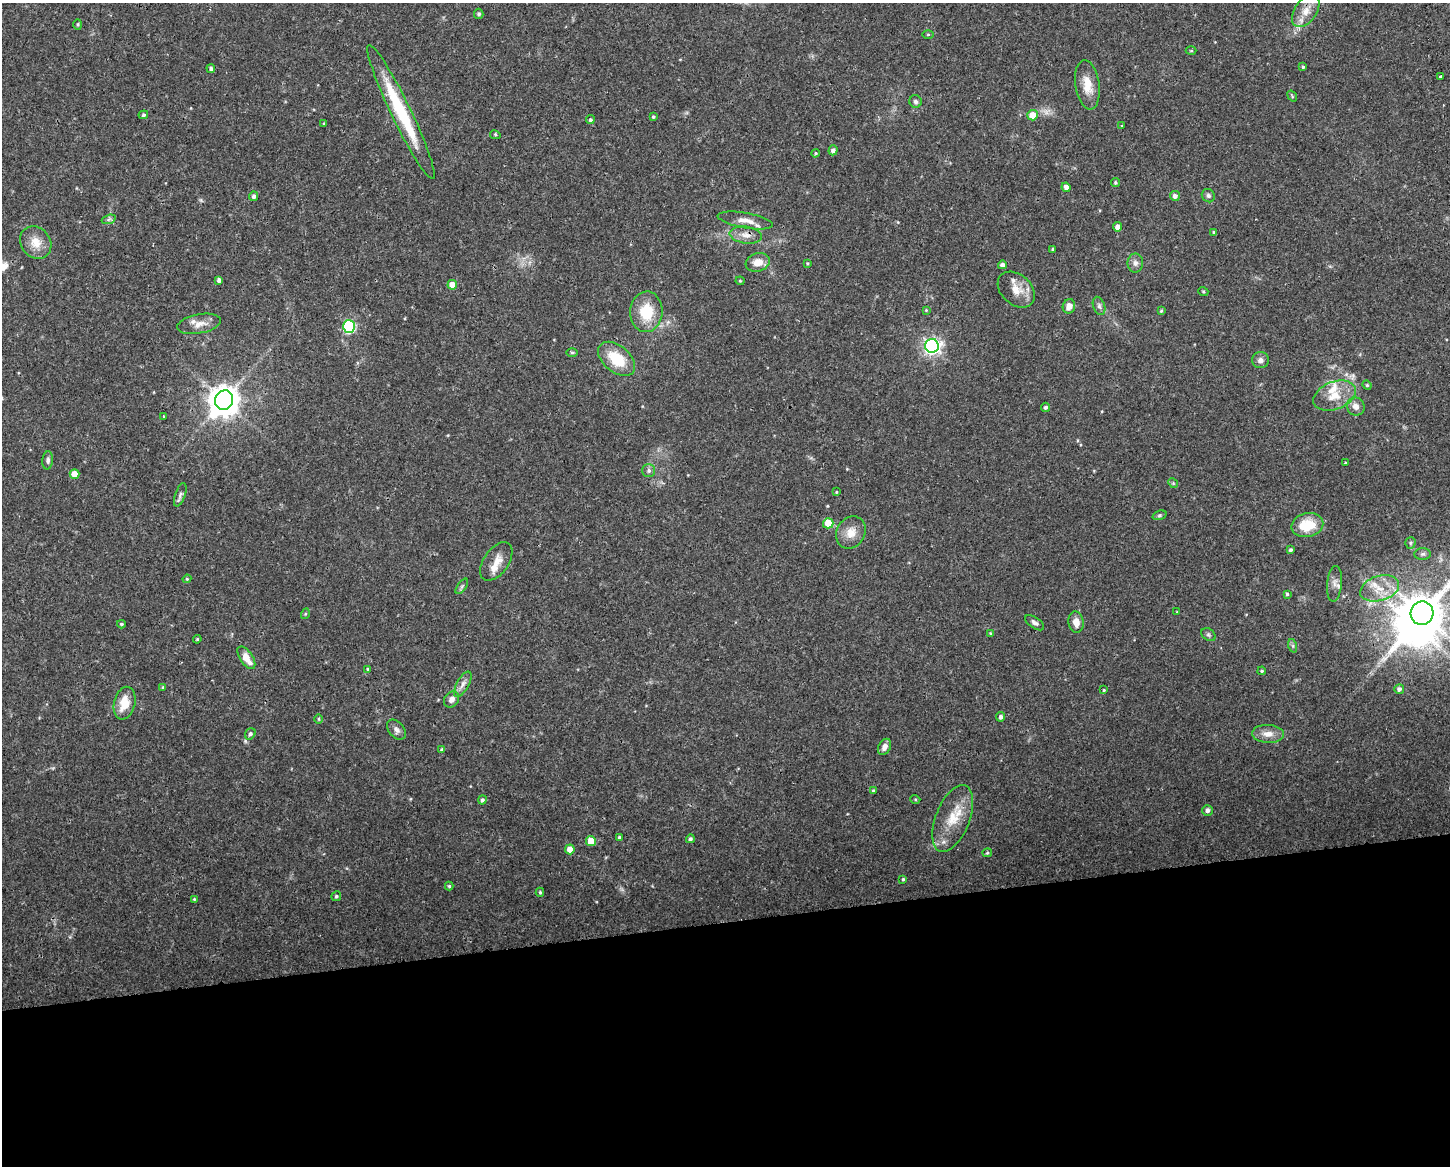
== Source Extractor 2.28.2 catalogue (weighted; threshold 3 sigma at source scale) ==
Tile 11 of 3 x 4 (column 2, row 4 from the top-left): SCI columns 1509-2956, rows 1-1164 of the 4414 x 4656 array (HDU 1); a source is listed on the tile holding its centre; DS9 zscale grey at full resolution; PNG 1452 x 1168 px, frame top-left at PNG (2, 3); each listed source drawn as its Kron ellipse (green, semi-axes under 4 px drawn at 4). Shown black and unused: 21% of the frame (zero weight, under 3 of 4 exposures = <1% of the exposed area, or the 3 px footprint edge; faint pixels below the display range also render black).
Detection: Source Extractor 2.28.2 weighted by HDU 2 'WHT'; one run over the whole footprint, this tile lists its part. Background 0.0525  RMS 0.0029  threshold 0.0132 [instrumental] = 3 sigma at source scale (4.5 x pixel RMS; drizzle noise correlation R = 1.50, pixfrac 1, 0.0396/0.0396 arcsec/px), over >= 5 px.
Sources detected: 126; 1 inside a brighter object's white glare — neither listed nor drawn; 5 inside a brighter listed object's ellipse — not listed separately; the other 120 listed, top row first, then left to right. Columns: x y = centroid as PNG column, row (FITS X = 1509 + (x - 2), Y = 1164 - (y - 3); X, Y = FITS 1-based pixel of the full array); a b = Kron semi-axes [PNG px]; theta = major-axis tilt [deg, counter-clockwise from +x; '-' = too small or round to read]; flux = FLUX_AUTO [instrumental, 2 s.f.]
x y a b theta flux
1306 11 18 11 55 4.3
479 14 5 5 - 0.63
78 24 5 4 - 0.4
928 34 5 3 - 0.32
1191 51 5 3 - 0.3
1303 67 3 3 - 0.38
211 69 4 4 - 0.76
1440 77 4 3 - 1.1
1087 85 25 12 -81 4.9
1292 96 6 3 -55 0.3
916 101 6 6 - 0.8
401 112 74 10 -64 21
143 115 5 4 - 0.51
1032 115 5 5 - 4.1
653 117 3 3 - 0.39
590 120 4 4 - 0.52
324 123 4 3 - 0.26
1122 126 4 2 - 0.2
495 135 5 4 - 0.36
833 150 5 4 - 1.1
816 153 4 3 - 0.34
1115 182 4 4 - 0.44
1066 187 5 4 - 1.4
254 196 5 4 - 0.93
1175 196 5 5 - 1.4
1208 196 7 6 - 0.75
109 219 7 4 19 0.63
745 220 28 7 -10 3
1118 227 4 4 - 1.5
1214 232 3 3 - 0.39
746 235 16 8 -8 2.4
36 243 17 14 -51 4.2
1053 249 3 3 - 0.3
758 262 12 9 18 3.3
807 263 4 3 - 0.28
1135 263 9 7 90 1.2
1002 265 4 4 - 1.2
219 280 4 4 - 1
740 281 4 4 - 0.31
452 285 5 4 - 3.1
1016 290 21 15 -42 4.6
1203 291 5 3 - 0.3
1069 306 7 6 - 2.3
1099 306 9 5 -70 0.9
926 310 4 4 - 0.26
1161 311 3 3 - 0.3
646 312 20 16 86 9.8
199 324 22 9 11 3
349 326 6 6 - 38
932 346 7 7 - 110
572 352 5 3 - 0.38
617 359 21 13 -40 9.3
1260 360 8 8 - 1.4
1367 385 5 4 - 0.35
1335 396 22 13 21 5.6
224 400 10 9 - 450
1356 406 9 8 - 1.8
1046 407 4 4 - 0.64
164 416 3 2 - 0.62
48 460 9 5 85 0.86
1346 463 3 3 - 0.28
649 470 6 6 - 0.79
75 474 5 5 - 3.3
1173 483 5 4 - 0.37
836 492 4 4 - 0.26
180 495 12 5 70 0.92
1159 515 7 4 20 0.5
828 523 5 5 - 5.3
1307 525 16 12 13 8.5
851 533 17 14 61 3.8
1410 543 5 5 - 0.5
1291 550 4 4 - 0.59
1423 554 8 6 4 0.77
496 561 22 12 55 3.8
187 579 4 4 - 0.31
1334 584 18 7 85 1.8
462 586 9 4 55 0.6
1380 588 20 12 17 5.5
1287 594 4 4 - 0.44
1177 612 4 2 - 0.21
1422 613 12 11 - 820
305 614 5 3 - 0.29
1076 622 11 7 -81 2.1
1035 623 11 5 -34 0.94
121 624 4 3 - 0.37
990 633 4 4 - 0.27
1208 635 8 5 -34 0.61
197 639 4 4 - 0.36
1293 646 7 4 -71 0.48
246 658 13 6 -56 4.1
368 669 4 4 - 0.34
1262 671 4 3 - 0.35
463 684 14 6 61 1.6
163 687 4 4 - 0.34
1399 689 5 5 - 1
1104 690 3 3 - 0.27
452 699 9 7 53 1.6
125 703 16 10 77 5.6
1001 717 5 4 - 0.98
319 719 5 3 - 0.29
396 730 11 7 -50 1.3
250 734 6 5 - 0.67
1268 734 16 9 -4 2.8
885 747 8 6 63 1.7
442 749 4 4 - 0.48
873 791 4 3 - 0.47
915 799 5 3 - 0.29
482 800 4 4 - 0.65
1207 810 5 5 - 0.94
953 818 35 17 69 8.6
619 837 3 3 - 0.34
690 839 4 4 - 0.71
591 841 5 5 - 5.7
570 849 5 5 - 3
987 853 5 4 - 0.35
903 879 4 3 - 0.42
449 886 4 4 - 0.41
540 892 4 4 - 0.39
336 896 5 4 - 0.44
194 899 4 3 - 0.3
Overlapping masked pixels (flux is a lower limit): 3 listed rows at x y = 1306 11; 401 112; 746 235
Isophote crosses this tile's border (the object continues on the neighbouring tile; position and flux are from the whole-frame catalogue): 2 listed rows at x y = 1306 11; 1422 613